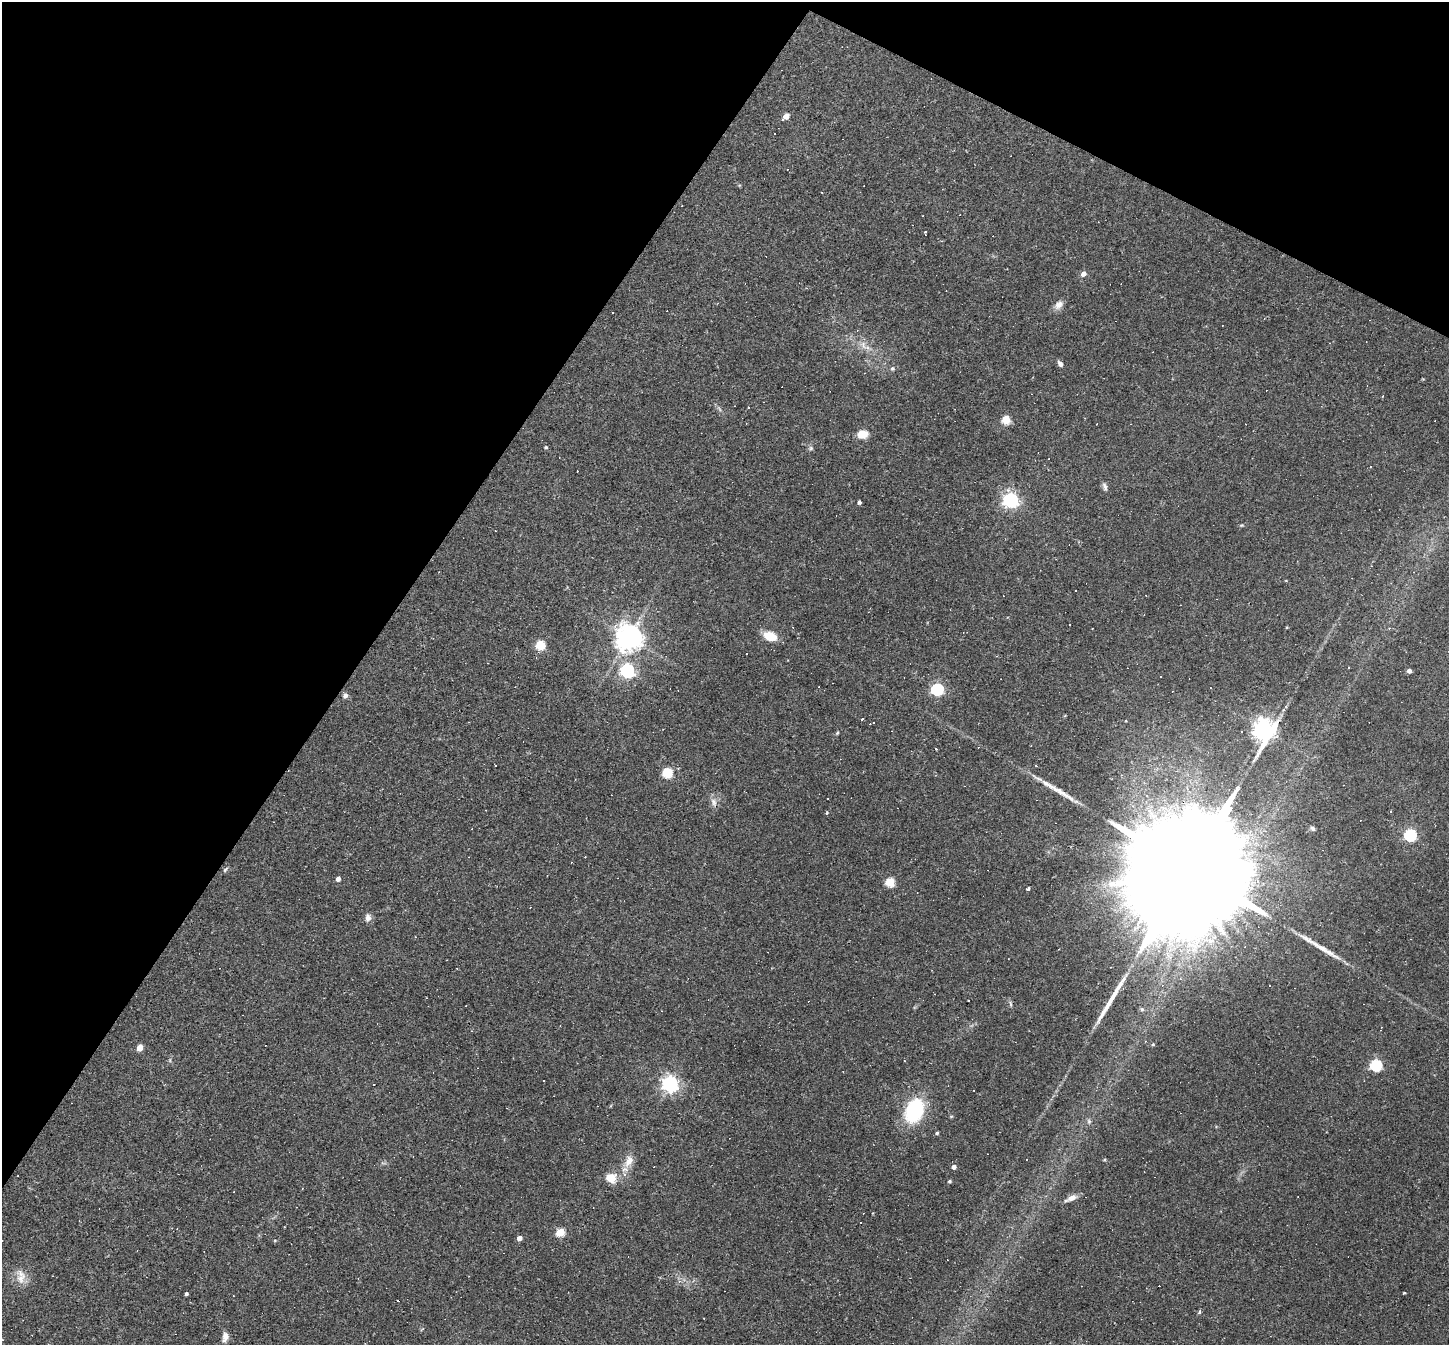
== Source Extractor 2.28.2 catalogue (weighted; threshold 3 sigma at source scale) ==
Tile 2 of 4 x 4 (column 2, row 1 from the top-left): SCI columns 1447-2893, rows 4173-5515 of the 5786 x 5798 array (HDU 1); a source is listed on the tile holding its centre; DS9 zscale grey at full resolution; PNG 1451 x 1347 px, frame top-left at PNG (2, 2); no overlay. Shown black and unused: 30% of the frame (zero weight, under 2 of 3 exposures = <1% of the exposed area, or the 3 px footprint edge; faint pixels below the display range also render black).
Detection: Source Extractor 2.28.2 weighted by HDU 2 'WHT'; one run over the whole footprint, this tile lists its part. Background 0.061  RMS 0.0056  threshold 0.0251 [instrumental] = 3 sigma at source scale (4.5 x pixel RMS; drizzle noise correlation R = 1.50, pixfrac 1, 0.05/0.05 arcsec/px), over >= 5 px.
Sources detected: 135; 1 too faint to see at this stretch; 55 cosmic-ray / hot-pixel residue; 2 long thin detections or spike segments (spike, bleed or trail) — not listed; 1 inside a brighter listed object's ellipse — not listed separately; the other 76 listed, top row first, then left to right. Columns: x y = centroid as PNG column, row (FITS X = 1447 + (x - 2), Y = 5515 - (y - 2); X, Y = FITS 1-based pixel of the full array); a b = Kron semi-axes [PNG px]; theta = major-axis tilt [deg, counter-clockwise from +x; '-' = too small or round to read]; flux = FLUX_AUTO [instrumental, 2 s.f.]
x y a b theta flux
786 116 6 5 - 3.5
787 169 3 2 - 0.29
822 192 3 2 - 0.53
925 232 5 3 - 1.9
1083 273 5 5 - 3.2
1059 305 13 9 49 3.6
612 312 2 2 - 0.44
857 330 3 3 - 0.48
863 345 15 8 -58 4.6
1060 364 6 5 - 2.2
892 368 6 6 - 1.2
1006 419 5 5 - 24
1096 424 3 2 - 0.29
862 434 13 10 9 6.5
546 447 5 4 - 0.8
811 448 7 6 - 1.1
1370 466 3 3 - 0.67
1105 487 13 5 -74 1.7
1011 500 6 6 - 160
859 502 4 3 - 1.4
1242 525 6 4 11 0.69
770 636 13 9 -20 12
628 637 8 8 - 630
540 645 5 5 - 31
1348 668 3 3 - 1.1
627 670 6 6 - 120
1409 671 4 4 - 2.4
1160 676 3 3 - 0.65
819 687 2 2 - 0.34
937 689 6 5 - 83
345 696 6 6 - 1.8
862 719 3 2 - 1.1
873 722 3 2 - 0.64
1264 729 9 8 - 420
837 733 6 3 45 0.68
936 749 3 2 - 0.73
667 772 6 5 - 36
827 798 3 3 - 4.7
714 802 13 8 -69 3
827 813 4 3 - 0.73
1312 828 7 5 -45 1.4
472 829 3 2 - 0.32
1410 835 6 5 - 85
585 857 2 2 - 0.29
1190 866 103 22 56 58000
225 869 8 4 42 1
338 879 4 4 - 2.7
890 882 5 5 - 29
1028 889 3 3 - 3.9
368 917 11 8 89 2.6
1324 950 53 7 -30 11
1010 1004 8 4 -81 1
1153 1044 5 4 - 0.65
140 1047 5 4 - 8.1
1376 1065 6 5 - 71
670 1084 6 6 - 210
373 1085 3 2 - 0.57
914 1110 32 21 68 34
1089 1121 7 5 -70 1.2
937 1133 4 4 - 0.86
1104 1160 5 3 - 0.49
629 1161 18 9 57 6.3
954 1167 4 4 - 2.7
611 1178 12 10 -26 8.1
949 1181 4 4 - 0.88
1071 1198 16 6 25 3.7
860 1223 3 3 - 2.3
560 1232 5 5 - 25
519 1238 4 4 - 3.5
275 1240 5 3 - 0.5
21 1276 23 12 -79 6.8
679 1281 5 5 - 1.5
1404 1293 3 3 - 1.5
186 1294 4 3 - 1.3
1200 1312 3 3 - 2.4
225 1337 13 7 82 3.8
Overlapping masked pixels (flux is a lower limit): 1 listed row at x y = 1190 866
Isophote crosses this tile's border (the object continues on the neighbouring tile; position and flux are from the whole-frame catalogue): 1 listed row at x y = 225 1337